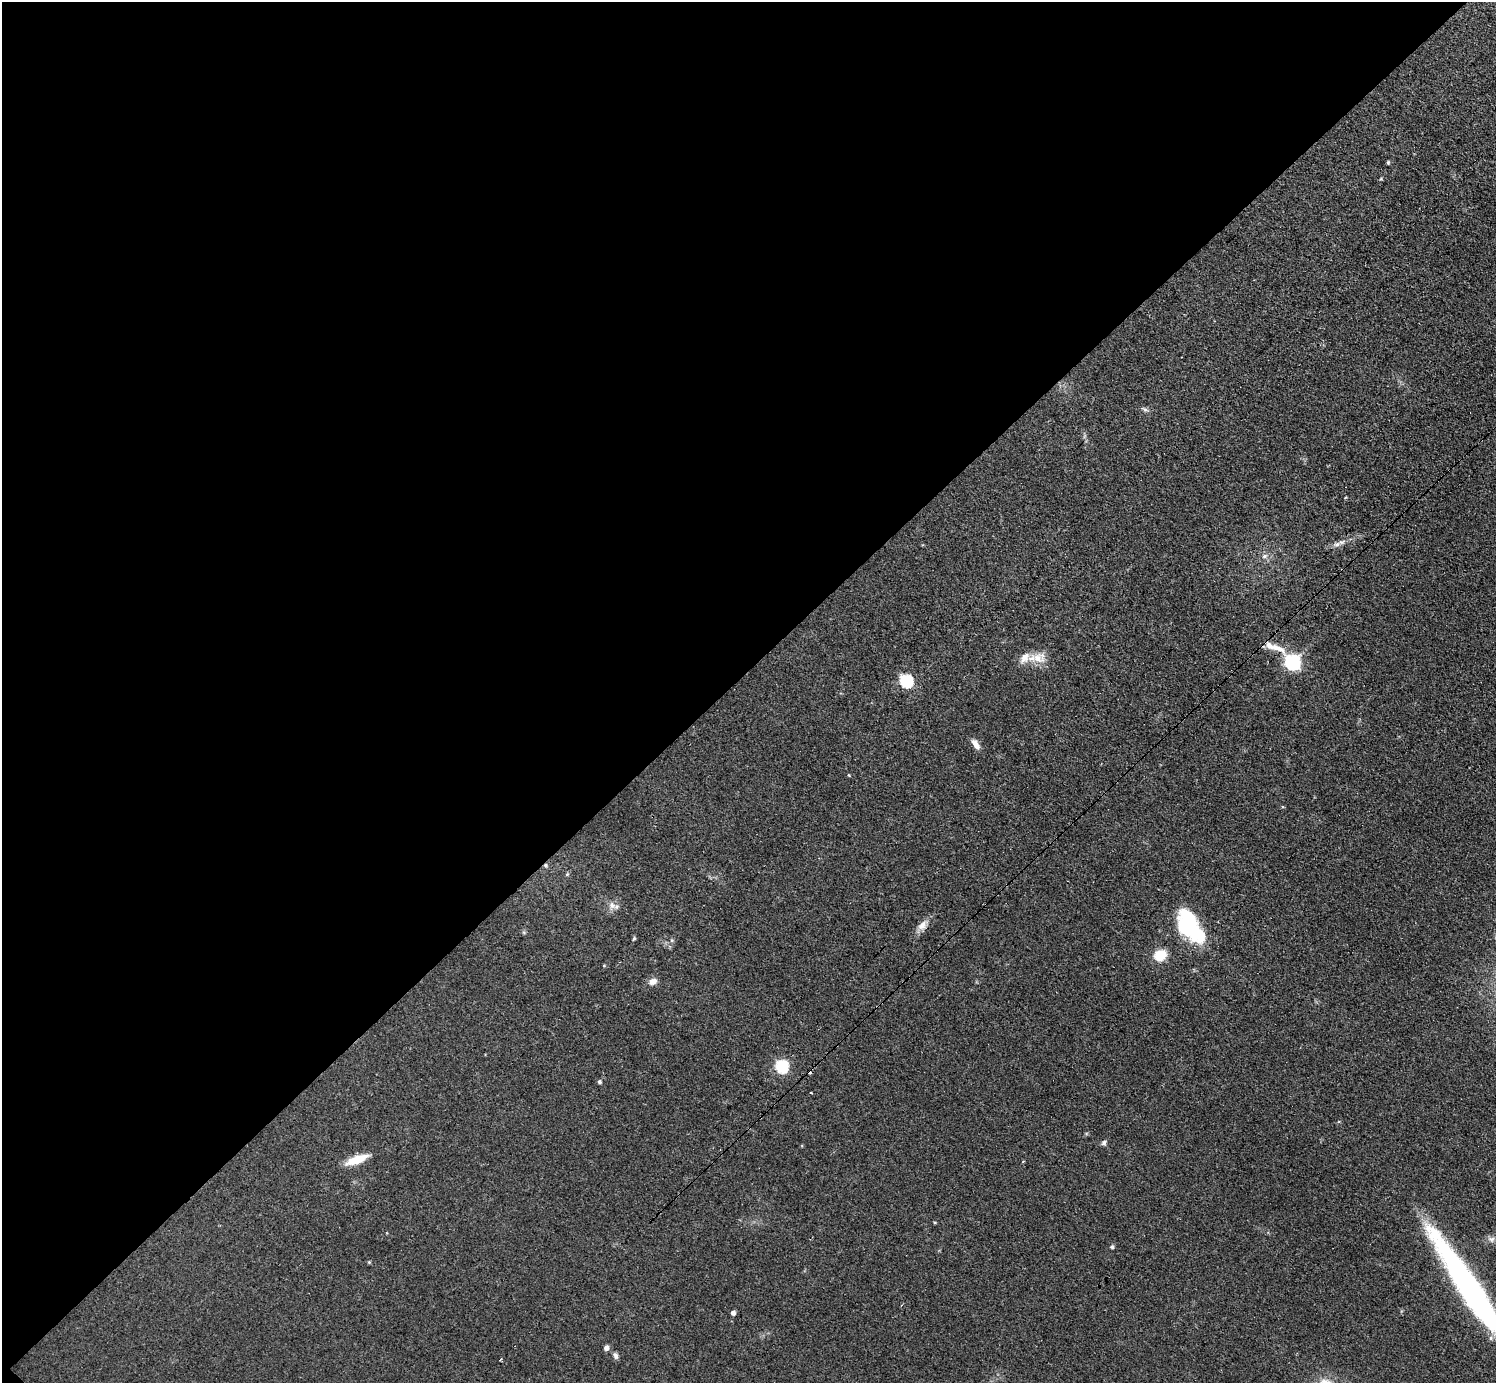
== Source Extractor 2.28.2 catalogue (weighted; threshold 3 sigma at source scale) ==
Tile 5 of 4 x 4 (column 1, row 2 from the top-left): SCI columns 58-1551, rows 3088-4468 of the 6152 x 6151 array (HDU 1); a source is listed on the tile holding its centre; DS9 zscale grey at full resolution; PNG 1498 x 1385 px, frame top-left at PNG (2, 2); no overlay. Shown black and unused: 49% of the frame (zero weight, under 3 of 4 exposures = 1% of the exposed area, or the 3 px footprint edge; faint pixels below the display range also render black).
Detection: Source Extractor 2.28.2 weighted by HDU 2 'WHT'; one run over the whole footprint, this tile lists its part. Background 0.108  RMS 0.0067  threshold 0.0302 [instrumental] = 3 sigma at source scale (4.5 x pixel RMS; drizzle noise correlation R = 1.50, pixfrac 1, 0.05/0.05 arcsec/px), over >= 5 px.
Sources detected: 35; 2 cosmic-ray / hot-pixel residue — not listed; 2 inside a brighter listed object's ellipse — not listed separately; the other 31 listed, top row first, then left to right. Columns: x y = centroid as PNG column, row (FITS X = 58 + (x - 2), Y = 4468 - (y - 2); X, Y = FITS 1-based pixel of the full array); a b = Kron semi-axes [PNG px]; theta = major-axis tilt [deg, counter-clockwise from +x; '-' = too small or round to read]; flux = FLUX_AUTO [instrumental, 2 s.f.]
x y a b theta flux
1388 162 5 4 - 0.84
1145 409 9 5 -32 1.5
1342 542 14 5 29 3.3
1265 556 8 6 31 2.4
1274 647 36 8 -23 10
1039 658 20 14 -4 10
1292 662 7 7 - 150
906 681 6 6 - 78
976 744 14 6 -56 4.3
849 775 5 3 - 0.55
567 874 6 3 19 0.76
612 905 9 8 - 3.7
922 925 14 9 55 5
1188 925 34 19 -63 58
634 938 5 4 - 0.83
672 940 6 4 45 0.99
1160 955 9 8 - 20
652 981 11 8 21 4
782 1066 6 6 - 80
599 1082 5 5 - 1.1
811 1092 3 2 - 0.54
1104 1143 7 6 - 1.5
356 1159 25 8 20 14
1491 1239 10 8 2 2.9
1112 1247 5 4 - 1.3
369 1262 4 4 - 0.66
1469 1288 123 18 -56 230
733 1313 4 4 - 2.4
606 1348 5 5 - 3.4
615 1356 8 6 -75 2.3
501 1359 4 2 - 0.64
Isophote crosses this tile's border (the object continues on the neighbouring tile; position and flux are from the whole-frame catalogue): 1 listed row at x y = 1469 1288